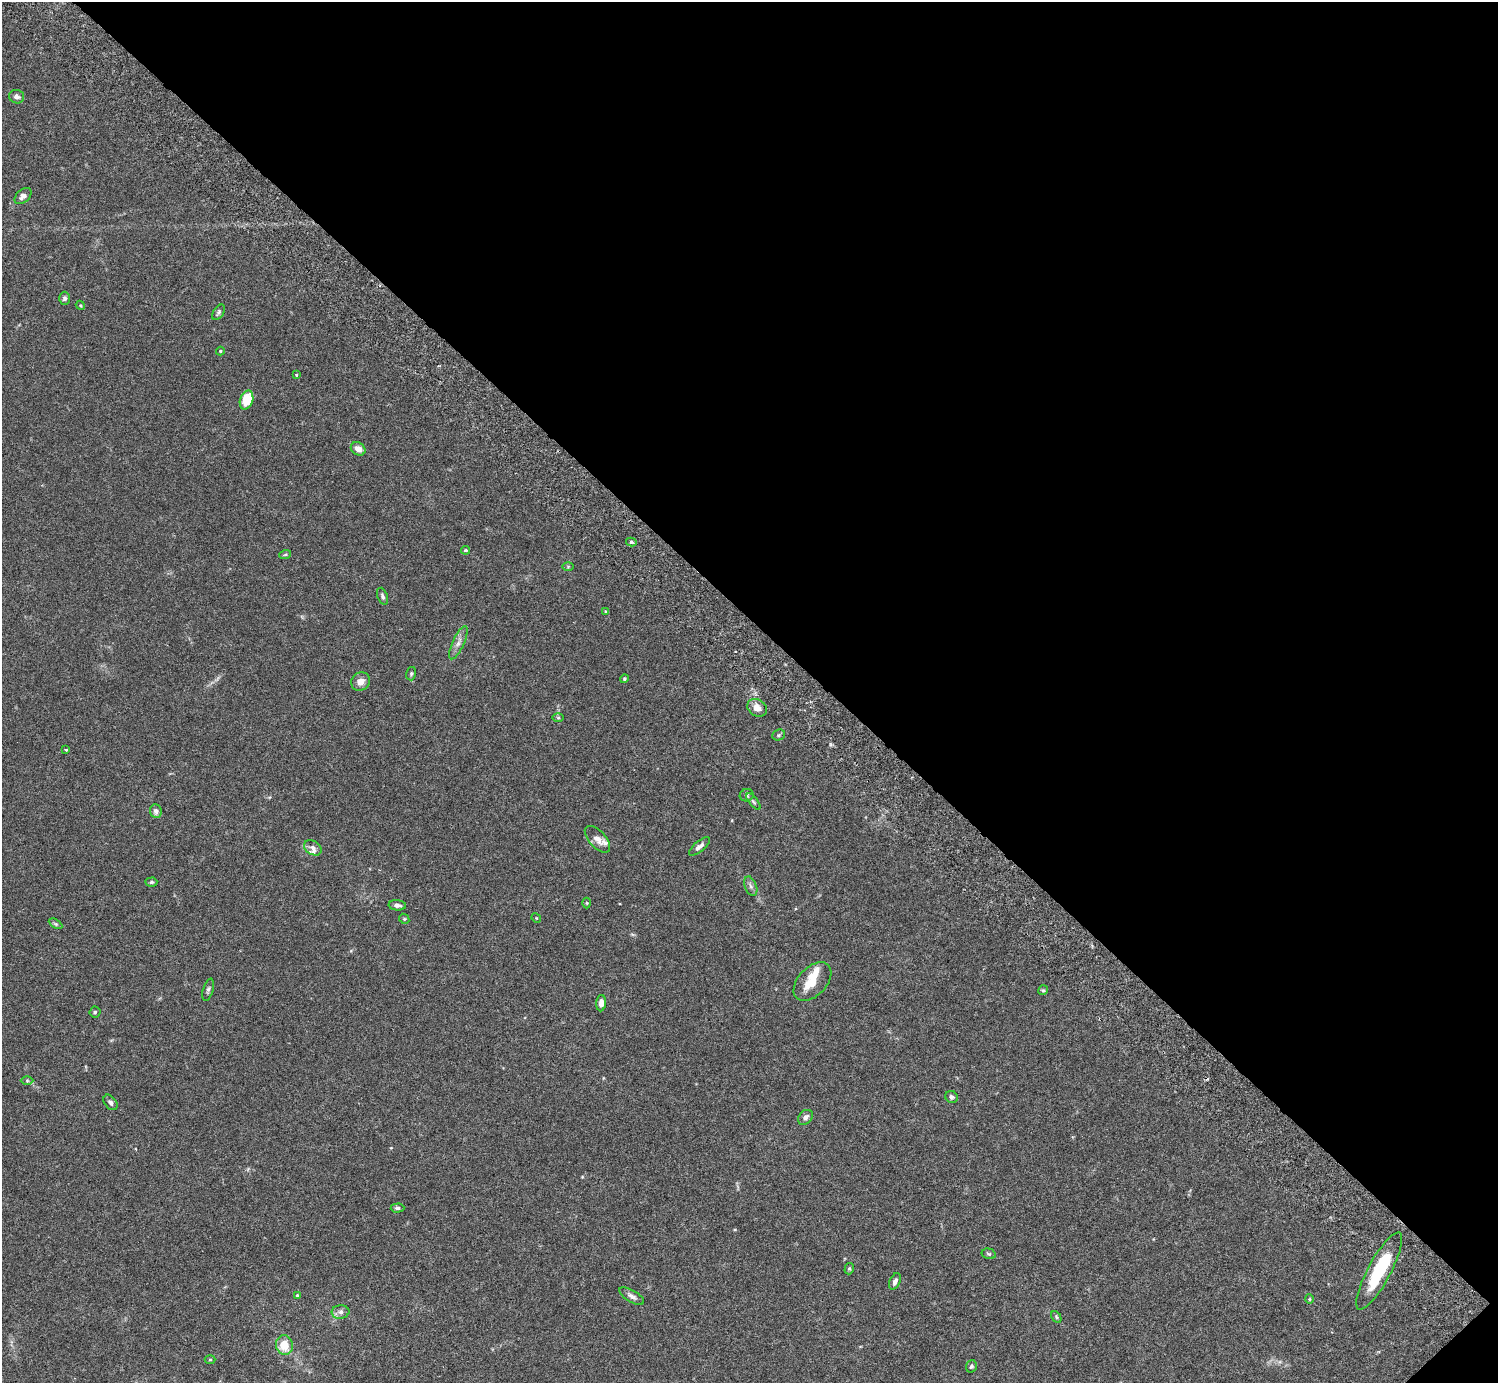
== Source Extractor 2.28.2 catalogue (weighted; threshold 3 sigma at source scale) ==
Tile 8 of 4 x 4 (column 4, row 2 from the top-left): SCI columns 4532-6027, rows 2968-4348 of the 6074 x 6074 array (HDU 1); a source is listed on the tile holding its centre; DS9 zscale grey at full resolution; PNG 1500 x 1385 px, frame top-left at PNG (2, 2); each listed source drawn as its Kron ellipse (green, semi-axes under 4 px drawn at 4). Shown black and unused: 45% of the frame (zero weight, under 3 of 6 exposures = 3% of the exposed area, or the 3 px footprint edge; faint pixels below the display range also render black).
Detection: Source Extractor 2.28.2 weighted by HDU 2 'WHT'; one run over the whole footprint, this tile lists its part. Background 0.0146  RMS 0.002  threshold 0.00807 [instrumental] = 3 sigma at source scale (4.09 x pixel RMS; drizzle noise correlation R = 1.36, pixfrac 0.8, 0.05/0.05 arcsec/px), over >= 5 px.
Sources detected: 63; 1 cosmic-ray / hot-pixel residue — neither listed nor drawn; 4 inside a brighter listed object's ellipse — not listed separately; the other 58 listed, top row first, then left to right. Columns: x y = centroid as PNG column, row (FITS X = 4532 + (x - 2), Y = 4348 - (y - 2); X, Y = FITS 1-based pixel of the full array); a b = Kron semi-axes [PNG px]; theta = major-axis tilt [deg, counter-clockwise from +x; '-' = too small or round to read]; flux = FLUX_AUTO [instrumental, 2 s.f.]
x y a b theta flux
17 97 7 6 - 0.65
23 196 10 6 42 0.98
65 298 6 5 - 0.44
80 305 5 3 - 0.17
218 312 9 5 56 0.36
220 351 4 4 - 0.16
296 375 3 3 - 0.25
247 400 10 6 73 4.2
358 449 8 6 -35 1.3
631 542 5 4 - 0.28
466 550 4 4 - 0.34
285 555 6 3 19 0.21
568 566 6 4 1 0.2
382 596 9 5 -71 0.44
605 611 3 2 - 0.15
458 643 18 6 65 1.1
411 674 7 5 75 0.3
624 679 4 4 - 0.28
360 682 10 9 - 1.2
757 708 10 8 -34 1.4
558 717 6 4 0 0.23
779 735 6 5 - 0.31
66 750 3 3 - 0.19
747 795 7 6 - 0.38
753 801 10 4 -50 0.34
156 811 7 6 - 0.74
597 839 16 8 -47 1.3
699 846 13 5 40 0.77
313 848 9 7 -33 0.75
151 882 6 4 3 0.29
751 886 10 6 -69 0.58
587 903 5 3 - 0.16
397 905 9 5 -6 0.65
536 918 5 4 - 0.18
404 919 5 4 - 0.22
56 924 7 4 -32 0.26
812 982 23 14 46 3.6
208 990 11 5 74 0.43
1043 990 5 4 - 0.24
601 1003 8 5 86 1.1
95 1012 5 5 - 0.28
27 1081 6 4 0 0.25
952 1097 6 6 - 0.41
110 1102 9 5 -52 0.51
805 1117 8 6 48 0.71
397 1208 7 4 1 0.33
989 1254 7 5 -16 0.32
849 1269 6 4 75 0.26
1379 1271 43 11 62 10
895 1281 8 5 66 0.71
297 1295 4 3 - 0.19
632 1296 14 6 -31 0.76
1309 1299 4 4 - 0.2
340 1312 9 7 6 0.71
1056 1317 6 4 -62 0.3
284 1345 10 8 -78 3.5
210 1359 5 3 - 0.16
971 1366 6 5 - 0.37